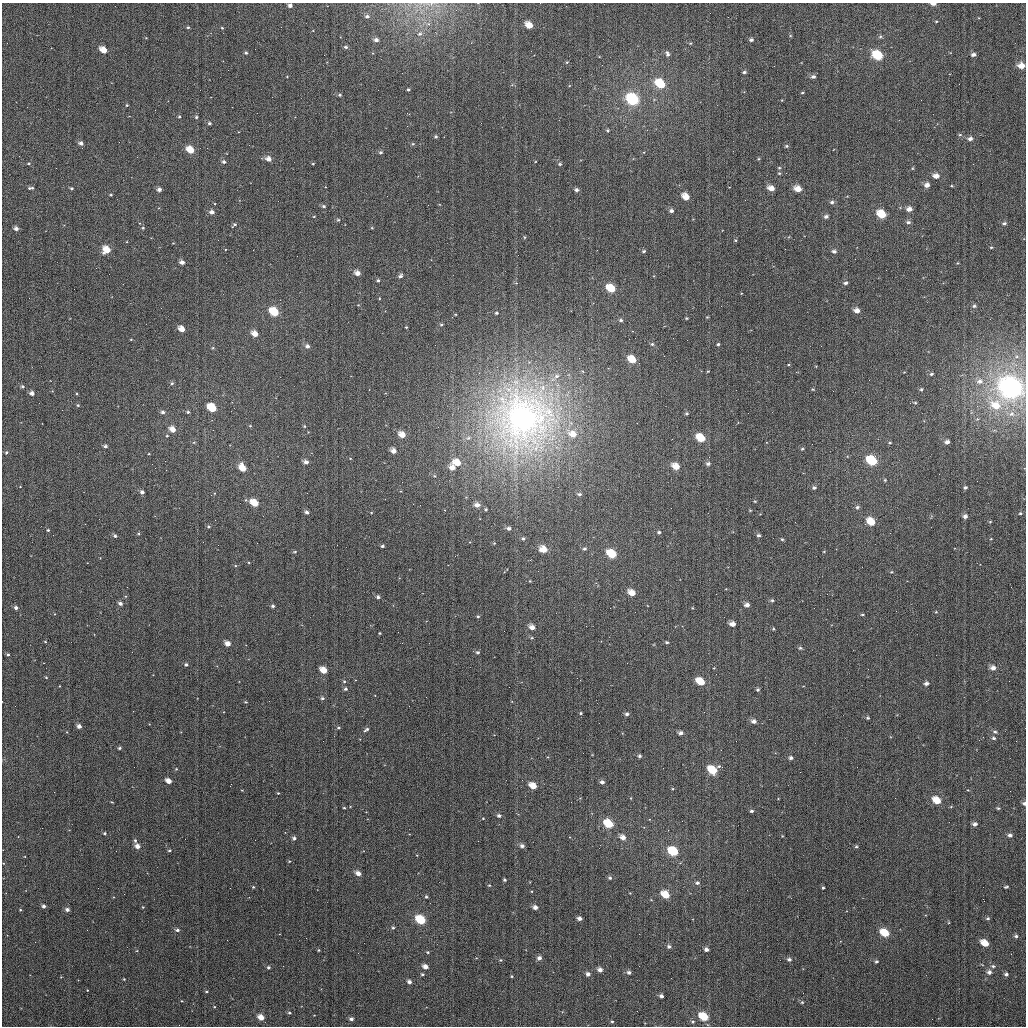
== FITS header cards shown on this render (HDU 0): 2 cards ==
NAXIS1  =                 1024
NAXIS2  =                 1024

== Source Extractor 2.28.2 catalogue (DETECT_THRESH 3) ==
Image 1024 x 1024 px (HDU 0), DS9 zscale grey, 1 PNG px = 1 image px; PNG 1028 x 1028 px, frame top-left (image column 1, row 1024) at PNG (2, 3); no overlay
Background 3080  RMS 73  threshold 218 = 3 sigma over >= 5 px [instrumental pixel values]
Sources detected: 332; all 332 listed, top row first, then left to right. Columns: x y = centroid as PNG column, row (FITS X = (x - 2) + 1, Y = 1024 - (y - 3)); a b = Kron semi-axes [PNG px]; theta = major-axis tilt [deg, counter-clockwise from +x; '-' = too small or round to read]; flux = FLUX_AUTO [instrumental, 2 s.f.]
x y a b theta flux
933 4 5 3 - 2.1e+04
290 5 4 4 - 1.8e+04
367 16 5 4 - 1.1e+04
936 21 4 3 - 4.1e+03
428 24 6 6 - 1.3e+04
529 25 6 5 - 7.1e+04
188 27 3 3 - 5.8e+03
222 28 3 3 - 5.1e+03
420 34 7 6 - 1.5e+04
790 36 5 3 - 4.6e+03
880 36 6 5 - 8.6e+03
376 40 4 4 - 1.9e+04
751 40 5 4 - 1.2e+04
691 43 4 4 - 5.1e+03
346 47 5 4 - 8.7e+03
103 50 6 4 -42 7.1e+04
246 53 5 4 - 8.0e+03
667 54 7 4 -66 1.3e+04
878 55 8 6 -32 2.0e+05
973 55 5 4 - 1.5e+04
567 62 4 3 - 4.6e+03
1021 66 6 5 - 4.8e+04
744 72 5 3 - 1.1e+04
813 77 6 5 - 1.5e+04
660 84 7 5 -37 2.4e+05
408 90 4 4 - 7.6e+03
802 93 4 3 - 5.6e+03
339 95 5 4 - 7.9e+03
632 99 8 6 -37 5.4e+05
782 100 4 3 - 3.8e+03
127 105 3 3 - 4.5e+03
179 117 4 3 - 6.3e+03
196 117 4 4 - 7.3e+03
209 123 5 4 - 8.7e+03
608 130 4 3 - 5.9e+03
960 135 5 5 - 6.5e+03
436 137 5 5 - 8.4e+03
970 139 6 5 - 1.7e+04
81 143 4 4 - 1.8e+04
413 144 5 4 - 7.6e+03
786 146 5 4 - 7.6e+03
190 150 6 5 - 9.7e+04
381 152 5 5 - 9.9e+03
268 159 6 5 - 3.2e+04
758 159 5 3 - 5.1e+03
224 162 5 4 - 1.2e+04
29 163 5 3 - 5.4e+03
313 164 4 4 - 4.7e+03
560 164 5 4 - 6.7e+03
973 164 2 2 - 2.0e+03
779 168 4 4 - 5.7e+03
912 168 5 3 - 4.8e+03
779 173 5 4 - 6.1e+03
936 176 6 5 - 3.2e+04
927 185 6 5 - 2.6e+04
31 188 7 3 1 9.2e+03
71 188 4 3 - 8.7e+03
771 188 6 5 - 4.2e+04
159 189 5 4 - 2.1e+04
798 189 6 5 - 5.8e+04
576 190 4 4 - 1.3e+04
111 195 4 3 - 5.9e+03
686 197 6 5 - 6.8e+04
832 202 6 5 - 1.4e+04
428 205 3 2 - 4.3e+03
324 206 5 4 - 1.0e+04
909 209 6 5 - 3.0e+04
671 211 5 5 - 1.6e+04
212 212 5 5 - 2.4e+04
882 214 7 5 -36 1.2e+05
314 216 4 3 - 3.5e+03
826 217 6 4 22 1.4e+04
338 220 4 4 - 6.9e+03
908 222 6 5 - 1.3e+04
1004 223 5 4 - 9.3e+03
234 225 8 4 39 9.6e+03
143 228 5 4 - 6.9e+03
372 228 4 3 - 4.5e+03
16 229 4 4 - 2.1e+04
524 237 4 3 - 5.8e+03
735 240 5 4 - 4.7e+03
173 243 3 3 - 3.4e+03
991 247 3 3 - 4.9e+03
107 250 6 6 - 9.3e+04
644 251 5 4 - 9.2e+03
834 251 6 5 - 1.4e+04
182 262 5 4 - 2.5e+04
957 263 4 3 - 3.8e+03
357 273 5 4 - 3.4e+04
400 276 5 4 - 1.4e+04
378 280 4 4 - 7.9e+03
516 283 4 4 - 5.0e+03
846 283 5 4 - 1.3e+04
611 288 7 5 -33 1.5e+05
974 306 4 4 - 8.8e+03
857 311 6 5 - 3.1e+04
274 312 6 5 - 2.0e+05
496 313 4 3 - 7.1e+03
455 314 4 3 - 4.1e+03
707 317 4 2 - 4.5e+03
686 318 4 3 - 5.6e+03
621 320 5 4 - 1.0e+04
441 325 4 4 - 6.2e+03
406 327 3 3 - 4.6e+03
182 329 5 4 - 5.4e+04
255 334 5 4 - 5.4e+04
131 339 4 3 - 3.9e+03
687 340 2 2 - 4.1e+03
652 344 4 4 - 8.1e+03
718 344 4 3 - 7.7e+03
307 346 5 5 - 1.9e+04
213 348 5 4 - 5.3e+03
632 359 6 5 - 1.0e+05
708 371 4 2 - 3.3e+03
931 374 5 3 - 7.6e+03
556 376 8 6 5 1.9e+04
980 381 7 6 - 1.7e+04
172 383 5 5 - 9.3e+03
22 386 5 5 - 1.0e+04
1011 388 11 9 -29 1.6e+06
813 389 4 3 - 4.9e+03
921 389 5 4 - 7.2e+03
52 391 4 4 - 4.0e+03
32 393 5 4 - 2.3e+04
915 403 4 4 - 6.2e+03
78 405 4 4 - 6.8e+03
996 405 11 9 -34 6.9e+04
212 408 6 5 - 2.5e+05
163 412 4 4 - 1.3e+04
188 412 4 3 - 8.3e+03
687 413 4 3 - 6.3e+03
1011 414 6 5 - 9.4e+03
523 418 31 30 - 3.1e+06
250 426 5 4 - 5.4e+03
304 426 4 4 - 5.9e+03
173 429 5 4 - 5.0e+04
573 434 11 8 -30 6.8e+04
402 435 6 5 - 5.8e+04
167 436 4 3 - 4.9e+03
468 438 7 6 - 1.5e+04
701 438 7 5 -35 1.2e+05
194 442 5 4 - 5.3e+03
947 442 4 3 - 1.6e+04
890 443 4 3 - 4.7e+03
105 446 4 4 - 1.2e+04
802 449 4 4 - 5.5e+03
393 451 6 5 - 3.5e+04
6 452 5 4 - 7.6e+03
149 454 3 3 - 3.5e+03
350 458 4 3 - 3.7e+03
872 461 7 5 -33 3.8e+05
306 462 5 4 - 2.4e+04
457 463 8 5 -20 8.0e+04
708 464 5 4 - 1.3e+04
676 466 6 5 - 6.5e+04
243 468 7 5 -60 8.4e+04
452 468 6 5 - 3.8e+04
434 476 5 4 - 6.4e+03
885 480 4 3 - 5.2e+03
965 487 4 4 - 1.0e+04
814 488 5 4 - 9.5e+03
401 491 5 3 - 4.4e+03
142 492 4 4 - 1.6e+04
579 494 5 4 - 1.1e+04
755 501 4 3 - 4.3e+03
254 503 6 5 - 1.2e+05
477 505 6 5 - 2.7e+04
857 507 5 4 - 1.0e+04
486 509 3 3 - 6.5e+03
750 510 3 3 - 4.0e+03
307 512 4 4 - 1.4e+04
371 512 4 3 - 3.6e+03
1020 513 5 4 - 7.3e+03
965 516 5 5 - 1.9e+04
871 522 6 5 - 9.5e+04
990 522 4 3 - 5.0e+03
208 527 5 4 - 8.3e+03
509 528 5 4 - 1.7e+04
48 530 4 4 - 7.0e+03
659 532 4 4 - 9.0e+03
138 533 4 3 - 5.1e+03
758 535 4 4 - 9.1e+03
115 536 4 4 - 1.1e+04
523 539 5 5 - 1.0e+04
782 539 4 4 - 5.7e+03
257 543 2 2 - 2.4e+03
494 543 5 4 - 5.7e+03
382 546 3 3 - 7.7e+03
543 549 7 6 - 7.5e+04
584 549 6 5 - 1.1e+04
836 549 2 2 - 2.3e+03
295 552 5 4 - 6.1e+03
612 554 7 5 -33 2.1e+05
891 572 4 3 - 4.5e+03
530 581 4 4 - 4.4e+03
127 587 2 2 - 2.2e+03
632 593 6 4 -29 6.1e+04
378 597 4 4 - 1.2e+04
772 600 4 3 - 7.2e+03
120 603 4 4 - 1.7e+04
747 605 4 4 - 2.0e+04
273 606 4 4 - 1.1e+04
16 608 5 4 - 1.7e+04
692 608 3 3 - 3.5e+03
936 612 4 3 - 4.1e+03
862 614 4 3 - 5.3e+03
478 616 4 3 - 6.5e+03
732 624 5 4 - 3.1e+04
532 627 6 5 - 3.4e+04
773 629 3 3 - 4.7e+03
380 633 3 2 - 4.2e+03
532 638 5 4 - 6.1e+03
45 642 4 3 - 4.8e+03
667 642 4 3 - 7.4e+03
228 644 5 4 - 3.8e+04
800 648 5 4 - 7.0e+03
478 652 4 4 - 8.6e+03
8 654 4 4 - 8.0e+03
186 665 3 3 - 9.2e+03
993 668 7 6 - 2.6e+04
324 670 6 4 -39 7.3e+04
46 677 4 3 - 4.4e+03
344 681 4 4 - 6.0e+03
701 682 6 5 - 1.3e+05
926 683 6 5 - 1.6e+04
60 686 3 2 - 2.8e+03
346 689 4 4 - 1.0e+04
758 690 4 4 - 8.5e+03
322 698 5 4 - 8.8e+03
245 702 5 4 - 5.3e+03
581 713 4 3 - 5.3e+03
627 714 5 4 - 1.3e+04
868 718 4 3 - 7.5e+03
754 721 5 5 - 2.0e+04
79 726 4 4 - 2.2e+04
339 728 5 4 - 6.8e+03
366 729 7 4 29 1.1e+04
67 732 4 2 - 3.0e+03
995 732 7 5 -24 1.2e+04
681 733 5 4 - 1.7e+04
993 738 6 5 - 1.1e+04
120 748 4 3 - 8.5e+03
640 756 4 4 - 1.0e+04
791 758 5 5 - 1.2e+04
719 766 8 5 -9 1.1e+04
176 769 5 4 - 5.0e+03
712 770 7 5 -37 1.7e+05
169 781 5 4 - 4.1e+04
602 782 4 4 - 1.5e+04
533 786 6 4 -30 7.9e+04
968 790 4 4 - 3.9e+03
1010 791 2 2 - 6.2e+03
278 793 3 3 - 4.9e+03
937 800 7 5 -32 8.6e+04
112 802 4 2 - 4.0e+03
1024 803 5 4 - 1.2e+04
344 808 3 3 - 5.3e+03
998 808 4 4 - 6.9e+03
752 811 4 3 - 9.9e+03
499 815 5 4 - 1.1e+04
483 818 3 3 - 3.0e+03
608 824 7 5 -35 1.7e+05
975 824 5 4 - 1.8e+04
105 833 4 3 - 7.9e+03
1010 835 6 5 - 1.6e+04
782 836 3 2 - 3.5e+03
623 837 6 5 - 3.3e+04
294 838 4 4 - 1.2e+04
135 840 6 4 -79 9.0e+03
138 846 5 4 - 3.0e+04
522 846 5 4 - 1.5e+04
856 846 4 4 - 6.4e+03
169 850 4 3 - 6.1e+03
673 851 7 5 -33 3.0e+05
289 861 4 3 - 4.5e+03
358 873 5 4 - 3.3e+04
610 878 5 5 - 1.0e+04
505 880 3 3 - 7.2e+03
697 883 6 5 - 1.3e+04
489 885 4 3 - 5.0e+03
253 887 3 3 - 5.2e+03
1006 887 7 4 10 8.5e+03
230 888 2 2 - 6.4e+03
823 888 3 3 - 6.0e+03
630 893 3 3 - 3.5e+03
665 895 6 5 - 1.1e+05
426 897 4 4 - 8.0e+03
44 906 4 4 - 1.7e+04
143 907 4 4 - 4.0e+03
535 907 4 4 - 2.4e+04
20 910 3 3 - 5.8e+03
67 910 5 4 - 1.9e+04
579 918 4 4 - 2.0e+04
988 918 5 4 - 9.8e+03
421 920 7 5 -34 2.3e+05
393 928 5 4 - 8.0e+03
177 930 6 4 -8 1.3e+04
885 933 7 5 -30 1.2e+05
1016 936 5 5 - 1.2e+04
985 943 6 5 - 8.4e+04
669 946 5 5 - 1.4e+04
706 949 4 4 - 1.8e+04
319 950 3 2 - 4.2e+03
428 952 5 3 - 6.6e+03
539 958 5 4 - 1.9e+04
789 959 6 5 - 1.2e+04
500 960 4 4 - 6.0e+03
876 961 4 4 - 7.8e+03
993 966 6 4 -2 9.8e+03
268 967 4 4 - 8.4e+03
425 967 5 4 - 3.2e+04
600 970 5 4 - 2.3e+04
629 972 4 4 - 1.4e+04
989 972 5 5 - 1.7e+04
422 974 4 3 - 7.6e+03
588 974 4 4 - 1.8e+04
1006 974 4 4 - 1.1e+04
512 976 3 2 - 5.6e+03
61 977 3 3 - 3.2e+03
124 979 3 3 - 4.6e+03
409 982 4 4 - 1.9e+04
87 990 3 2 - 2.9e+03
206 991 4 3 - 5.6e+03
661 996 4 3 - 1.5e+04
802 1002 4 4 - 5.8e+03
214 1007 3 2 - 3.2e+03
289 1013 3 3 - 6.1e+03
261 1017 5 4 - 5.1e+04
704 1017 7 5 -32 1.8e+05
351 1019 4 3 - 1.3e+04
612 1021 4 3 - 5.9e+03
693 1022 5 5 - 8.6e+03
At the frame edge (FLAGS 8, measured only in part): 4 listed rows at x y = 933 4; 290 5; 428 24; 1024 803

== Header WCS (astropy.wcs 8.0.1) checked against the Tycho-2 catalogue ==
Header WCS as astropy/WCSLIB reads it (applying the file's SIP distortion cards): RA---TAN-SIP/DEC--TAN-SIP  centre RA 01:34:54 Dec +18:41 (23.73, +18.69 deg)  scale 8.66 arcsec/px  FOV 147.8' x 147.9'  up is +179 deg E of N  parity flipped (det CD > 0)
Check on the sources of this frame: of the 60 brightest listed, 58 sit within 13.0 arcsec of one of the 180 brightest Tycho-2 stars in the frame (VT <= 12.21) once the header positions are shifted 3.52 arcsec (2.42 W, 2.56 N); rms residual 4.65 arcsec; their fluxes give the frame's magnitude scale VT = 22.09 - 2.5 log10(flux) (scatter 0.18 mag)
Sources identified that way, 195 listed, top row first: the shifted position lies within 13.0 arcsec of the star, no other Tycho-2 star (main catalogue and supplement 1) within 26.0 arcsec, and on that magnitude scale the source's flux lands within +1.5 / -3 mag of the star's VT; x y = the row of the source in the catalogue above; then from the Tycho-2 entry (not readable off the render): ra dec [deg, ICRS J2000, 3 dp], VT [Tycho-2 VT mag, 2 dp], TYC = Tycho-2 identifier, HIP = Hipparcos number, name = IAU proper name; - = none
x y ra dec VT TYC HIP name
933 4 22.695 +17.435 10.78 1198-12-1 - -
290 5 24.317 +17.476 11.40 1205-75-1 - -
367 16 24.122 +17.498 11.57 1205-784-1 - -
936 21 22.686 +17.478 12.30 1198-16-1 - -
529 25 23.712 +17.513 10.09 1201-175-1 - -
376 40 24.098 +17.555 11.00 1208-980-1 - -
751 40 23.151 +17.534 11.46 1201-12-1 - -
103 50 24.785 +17.592 9.97 1208-106-1 - -
246 53 24.427 +17.592 11.65 1208-728-1 - -
878 55 22.830 +17.565 8.74 1201-139-1 - -
973 55 22.591 +17.556 11.43 1201-1032-1 - -
1021 66 22.469 +17.580 10.12 1201-1137-1 - -
744 72 23.168 +17.612 11.58 1201-169-1 - -
660 84 23.377 +17.647 9.01 1201-513-1 - -
632 99 23.446 +17.685 7.81 1201-7-1 7282 -
209 123 24.516 +17.762 11.71 1208-1527-1 - -
970 139 22.592 +17.758 11.60 1201-1636-1 - -
81 143 24.839 +17.816 11.17 1208-1381-1 - -
786 146 23.056 +17.788 12.14 1201-337-1 - -
190 150 24.559 +17.829 9.45 1208-1330-1 7626 -
381 152 24.081 +17.825 11.98 1208-646-1 - -
268 159 24.363 +17.847 11.05 1208-118-1 - -
224 162 24.478 +17.855 11.71 1208-930-1 - -
29 163 24.970 +17.867 12.48 1208-926-1 - -
560 164 23.628 +17.844 11.95 1201-650-1 - -
779 168 23.073 +17.840 12.19 1201-296-1 - -
936 176 22.676 +17.850 10.81 1201-457-1 - -
927 185 22.699 +17.873 10.90 1201-450-1 - -
71 188 24.861 +17.926 11.47 1208-326-1 - -
771 188 23.091 +17.891 10.69 1201-435-1 - -
159 189 24.639 +17.924 10.50 1208-682-1 - -
798 189 23.024 +17.891 10.31 1201-425-1 - -
576 190 23.584 +17.905 11.47 1201-35-1 - -
111 195 24.761 +17.938 11.93 1208-1533-1 - -
686 197 23.306 +17.917 9.96 1201-410-1 - -
832 202 22.938 +17.920 11.42 1201-391-1 - -
909 209 22.742 +17.932 11.28 1201-392-1 - -
671 211 23.343 +17.950 11.45 1201-572-1 - -
212 212 24.505 +17.977 11.38 1208-666-1 - -
882 214 22.811 +17.947 9.39 1201-411-1 - -
826 217 22.952 +17.955 11.59 1201-430-1 - -
338 220 24.185 +17.990 12.27 1208-1344-1 - -
234 225 24.447 +18.005 12.44 1208-338-1 - -
16 229 24.999 +18.024 10.75 1208-856-1 - -
524 237 23.713 +18.022 12.31 1201-606-1 - -
107 250 24.769 +18.072 9.30 1208-504-1 - -
644 251 23.411 +18.049 12.32 1201-373-1 - -
182 262 24.578 +18.099 11.25 1208-166-1 - -
378 280 24.082 +18.134 11.96 1208-202-1 - -
846 283 22.898 +18.113 11.87 1201-267-1 - -
611 288 23.490 +18.142 9.26 1201-617-1 - -
857 311 22.867 +18.180 10.60 1201-48-1 - -
274 312 24.342 +18.215 8.67 1208-296-1 - -
621 320 23.465 +18.216 11.65 1201-629-1 - -
441 325 23.919 +18.236 12.37 1201-254-1 - -
182 329 24.576 +18.260 10.10 1208-956-1 - -
255 334 24.390 +18.268 10.07 1208-896-1 - -
131 339 24.705 +18.287 12.27 1208-1478-1 - -
652 344 23.385 +18.272 12.49 1201-586-1 - -
718 344 23.217 +18.269 11.73 1201-158-1 - -
307 346 24.257 +18.295 11.05 1208-710-1 - -
632 359 23.433 +18.311 9.67 1201-436-1 - -
172 383 24.599 +18.391 11.92 1208-1463-1 - -
1011 388 22.470 +18.356 6.04 1201-1727-1 6981 -
813 389 22.975 +18.371 12.12 1201-379-1 - -
921 389 22.699 +18.365 12.12 1201-375-1 - -
32 393 24.953 +18.420 10.85 1208-1268-1 - -
78 405 24.837 +18.446 12.78 1208-1158-1 - -
996 405 22.509 +18.399 10.56 1201-1130-1 - -
212 408 24.495 +18.448 9.86 1208-1579-1 - -
163 412 24.621 +18.460 11.62 1208-890-1 - -
188 412 24.557 +18.458 11.99 1208-414-1 - -
523 418 23.704 +18.461 6.09 1201-1726-1 7359 -
173 429 24.594 +18.502 9.81 1208-1503-1 - -
573 434 23.579 +18.494 10.35 1201-539-1 - -
402 435 24.012 +18.504 9.76 1208-290-1 - -
167 436 24.610 +18.516 11.56 1208-182-1 - -
701 438 23.254 +18.496 9.19 1201-441-1 - -
105 446 24.765 +18.544 11.33 1208-892-1 - -
802 449 22.997 +18.515 11.88 1201-443-1 - -
393 451 24.033 +18.543 10.68 1208-764-1 - -
6 452 25.016 +18.563 12.06 1208-786-1 - -
872 461 22.818 +18.540 8.79 1201-290-1 - -
306 462 24.255 +18.574 10.96 1208-1186-1 - -
457 463 23.870 +18.569 9.97 1201-238-1 - -
676 466 23.315 +18.566 9.83 1201-737-1 - -
452 468 23.884 +18.580 10.45 1201-608-1 - -
965 487 22.581 +18.597 11.81 1201-1010-1 - -
142 492 24.670 +18.653 11.55 1208-1494-1 - -
579 494 23.560 +18.638 11.56 1201-744-1 - -
755 501 23.113 +18.644 12.63 1201-229-1 - -
254 503 24.383 +18.675 9.24 1208-700-1 7571 -
477 505 23.819 +18.669 10.98 1201-179-1 - -
307 512 24.251 +18.695 11.06 1208-756-1 - -
965 516 22.579 +18.667 11.16 1201-1538-1 - -
871 522 22.816 +18.688 9.54 1201-200-1 - -
208 527 24.500 +18.733 11.56 1208-1050-1 - -
509 528 23.737 +18.724 11.83 1201-309-1 - -
659 532 23.355 +18.724 11.56 1201-397-1 - -
138 533 24.677 +18.753 12.22 1208-1567-1 - -
758 535 23.103 +18.726 12.01 1201-167-1 - -
115 536 24.737 +18.759 11.16 1208-850-1 - -
523 539 23.700 +18.747 11.86 1201-402-1 - -
543 549 23.646 +18.773 9.68 1201-487-1 - -
584 549 23.544 +18.768 11.92 1201-527-1 - -
612 554 23.473 +18.780 8.85 1201-219-1 7288 -
632 593 23.420 +18.872 10.18 1201-473-1 - -
378 597 24.066 +18.895 11.46 1208-678-1 - -
120 603 24.721 +18.922 11.14 1208-1516-1 - -
747 605 23.127 +18.895 11.01 1201-493-1 - -
273 606 24.333 +18.921 11.66 1208-44-1 - -
16 608 24.986 +18.936 11.71 1208-1347-1 - -
862 614 22.833 +18.910 12.47 1201-524-1 - -
732 624 23.162 +18.941 10.81 1201-589-1 - -
532 627 23.672 +18.961 10.72 1201-247-1 - -
228 644 24.446 +19.014 10.18 1208-1149-1 - -
800 648 22.989 +18.994 12.17 1201-656-1 - -
478 652 23.809 +19.023 11.69 1201-518-1 - -
8 654 25.004 +19.049 12.32 1208-1121-1 - -
186 665 24.551 +19.066 11.56 1208-1007-1 - -
993 668 22.497 +19.030 11.05 1201-1311-1 - -
324 670 24.200 +19.075 9.96 1208-877-1 - -
344 681 24.148 +19.100 12.44 1208-857-1 - -
701 682 23.239 +19.082 9.93 1201-728-1 - -
926 683 22.666 +19.072 11.35 1201-724-1 - -
346 689 24.144 +19.118 11.40 1208-1059-1 - -
322 698 24.202 +19.141 11.65 1208-1117-1 - -
581 713 23.544 +19.164 12.57 1201-203-1 - -
627 714 23.426 +19.163 12.00 1201-363-1 - -
868 718 22.813 +19.158 11.83 1201-811-1 - -
754 721 23.102 +19.174 10.82 1201-782-1 - -
79 726 24.821 +19.219 11.17 1208-1213-1 - -
339 728 24.160 +19.211 12.46 1208-1063-1 - -
366 729 24.087 +19.213 12.14 1208-895-1 - -
995 732 22.489 +19.183 11.69 1201-1341-1 - -
681 733 23.288 +19.206 11.24 1201-482-1 - -
993 738 22.491 +19.199 11.86 1201-855-1 - -
120 748 24.717 +19.269 11.97 1208-789-1 - -
640 756 23.391 +19.264 11.53 1201-291-1 - -
176 769 24.572 +19.318 12.49 1208-1087-1 - -
712 770 23.204 +19.294 9.25 1201-667-1 - -
602 782 23.485 +19.329 11.46 1201-520-1 - -
533 786 23.660 +19.342 10.02 1201-526-1 - -
968 790 22.553 +19.325 12.22 1201-832-1 - -
937 800 22.630 +19.353 9.65 1201-1009-1 - -
1024 803 22.405 +19.353 11.36 1201-1194-1 - -
752 811 23.102 +19.389 12.03 1201-552-1 - -
499 815 23.746 +19.415 11.65 1201-228-1 - -
608 824 23.466 +19.429 8.83 1201-567-1 - -
975 824 22.533 +19.406 11.52 1201-1622-1 - -
105 833 24.751 +19.475 12.44 1208-195-1 - -
1010 835 22.442 +19.430 11.40 1201-1133-1 - -
623 837 23.429 +19.461 10.88 1201-134-1 - -
294 838 24.268 +19.480 12.07 1208-33-1 - -
135 840 24.673 +19.491 12.56 1208-907-1 - -
138 846 24.667 +19.506 10.44 1208-167-1 - -
522 846 23.686 +19.486 11.39 1201-664-1 - -
169 850 24.585 +19.514 12.18 1208-717-1 - -
673 851 23.298 +19.492 8.81 1201-469-1 7230 -
358 873 24.102 +19.561 10.53 1208-79-1 - -
610 878 23.460 +19.558 12.13 1201-651-1 - -
505 880 23.728 +19.569 11.95 1201-242-1 - -
697 883 23.236 +19.566 11.81 1201-516-1 - -
253 887 24.370 +19.598 12.21 1208-427-1 - -
665 895 23.316 +19.597 9.74 1201-580-1 - -
44 906 24.904 +19.653 11.47 1208-175-1 - -
535 907 23.648 +19.634 10.73 1201-514-1 - -
67 910 24.844 +19.660 11.21 1208-391-1 - -
579 918 23.535 +19.658 11.23 1201-485-1 - -
988 918 22.493 +19.632 12.36 1201-1242-1 - -
421 920 23.940 +19.670 8.50 1201-201-1 7435 -
177 930 24.562 +19.705 11.52 1208-281-1 - -
885 933 22.753 +19.675 9.23 1201-610-1 - -
985 943 22.498 +19.693 9.99 1201-1252-1 - -
669 946 23.305 +19.720 11.92 1201-272-1 - -
706 949 23.209 +19.726 11.18 1201-646-1 - -
319 950 24.200 +19.747 12.50 1208-273-1 - -
428 952 23.921 +19.747 12.23 1201-156-1 - -
539 958 23.635 +19.755 11.43 1201-89-1 - -
876 961 22.774 +19.744 12.07 1201-668-1 - -
268 967 24.327 +19.791 12.06 1208-337-1 - -
425 967 23.925 +19.782 10.95 1201-78-1 - -
600 970 23.479 +19.780 11.01 1201-104-1 - -
629 972 23.406 +19.785 11.32 1201-120-1 - -
989 972 22.485 +19.762 11.47 1201-1499-1 - -
422 974 23.933 +19.801 12.38 1201-27-1 - -
588 974 23.511 +19.791 11.47 1201-122-1 - -
1006 974 22.441 +19.765 11.45 1201-1091-1 - -
512 976 23.705 +19.801 11.92 1201-136-1 - -
124 979 24.696 +19.826 12.36 1208-605-1 - -
409 982 23.966 +19.819 11.25 1201-127-1 - -
661 996 23.321 +19.840 11.40 1201-38-1 - -
289 1013 24.272 +19.899 12.58 1208-689-1 - -
704 1017 23.211 +19.888 9.08 1201-749-1 7206 -
351 1019 24.112 +19.911 11.51 1208-1-1 - -